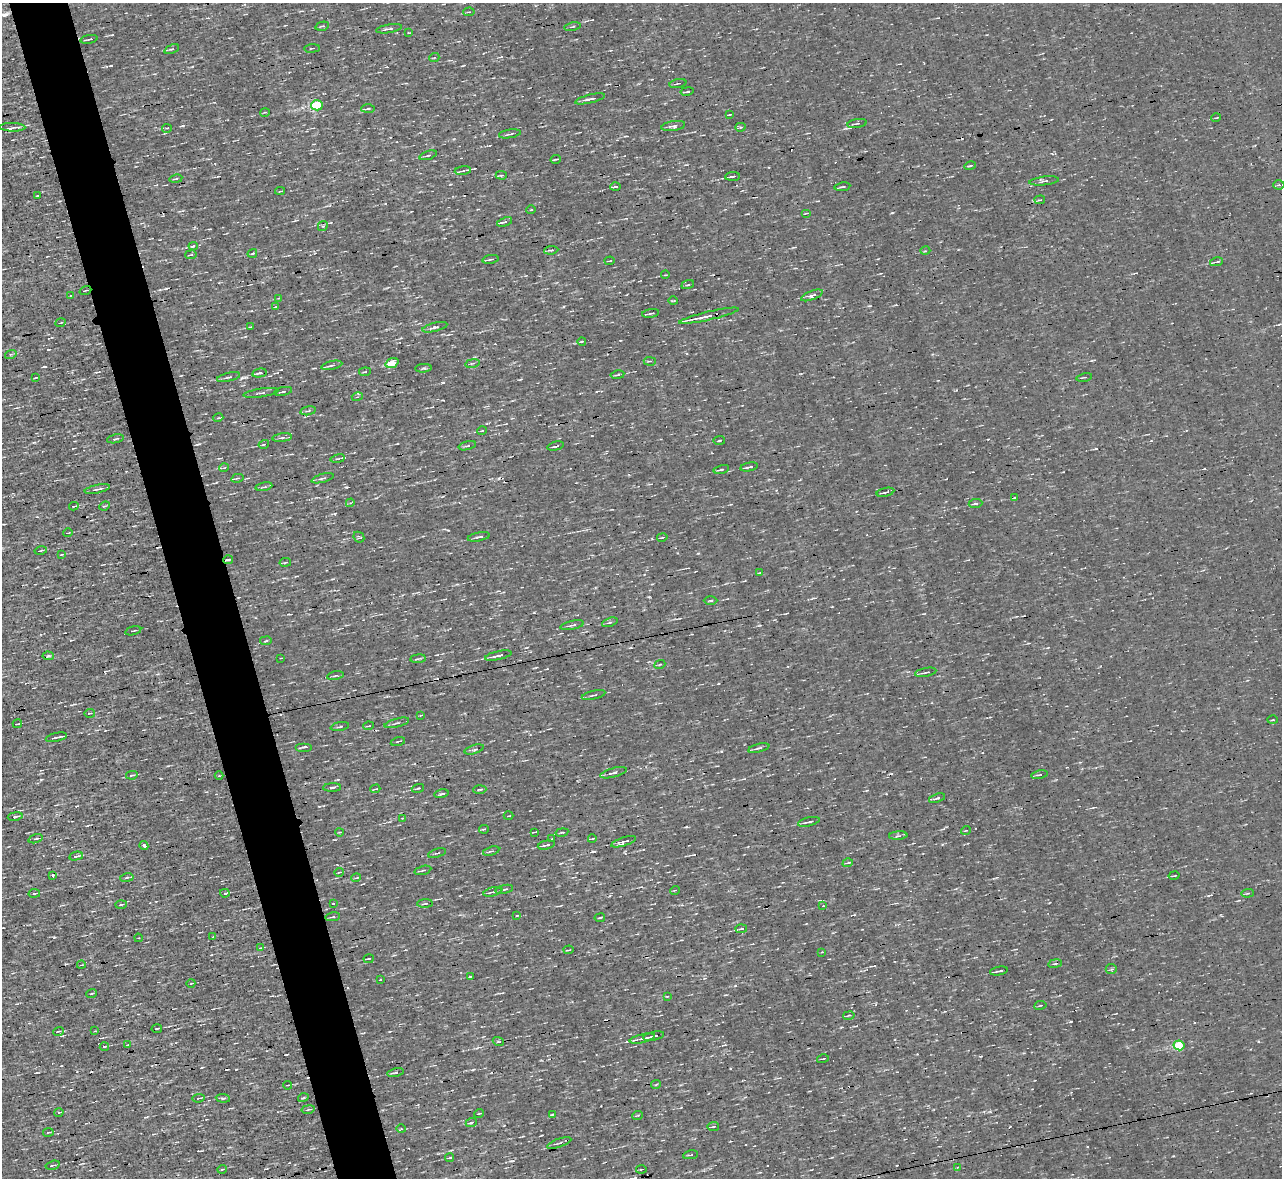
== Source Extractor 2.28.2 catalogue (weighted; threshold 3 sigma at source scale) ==
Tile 11 of 4 x 4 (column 3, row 3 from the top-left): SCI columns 2559-3838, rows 1321-2496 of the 5117 x 5112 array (HDU 1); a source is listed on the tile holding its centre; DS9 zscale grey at full resolution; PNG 1284 x 1180 px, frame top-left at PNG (2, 3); each listed source drawn as its Kron ellipse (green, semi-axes under 4 px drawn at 4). Shown black and unused: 5% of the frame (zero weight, under 3 of 4 exposures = <1% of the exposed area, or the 3 px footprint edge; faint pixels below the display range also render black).
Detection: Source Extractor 2.28.2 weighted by HDU 2 'WHT'; one run over the whole footprint, this tile lists its part. Background 0.00314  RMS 0.044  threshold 0.2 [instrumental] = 3 sigma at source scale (4.5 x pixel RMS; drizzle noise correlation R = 1.50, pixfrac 1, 0.05/0.05 arcsec/px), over >= 5 px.
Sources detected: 246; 9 cosmic-ray / hot-pixel residue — neither listed nor drawn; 3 inside a brighter listed object's ellipse — not listed separately; the other 234 listed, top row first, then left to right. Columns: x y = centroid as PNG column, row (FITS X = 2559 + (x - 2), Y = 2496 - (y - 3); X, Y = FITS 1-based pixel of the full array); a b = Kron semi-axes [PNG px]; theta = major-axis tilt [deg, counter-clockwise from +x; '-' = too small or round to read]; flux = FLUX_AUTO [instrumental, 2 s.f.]
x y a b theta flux
469 12 6 2 3 4.3
322 26 7 4 13 6.9
572 27 8 3 10 5.5
389 29 13 3 10 11
409 33 3 2 - 3
89 39 9 2 10 8.1
312 48 7 3 6 5.1
172 49 8 4 24 7.2
434 58 5 3 - 3.8
678 83 8 2 11 5.2
687 91 7 3 10 6.3
590 99 15 3 14 22
317 105 6 5 - 290
368 109 7 3 2 6.9
265 112 5 3 - 3.9
730 114 4 2 - 4.3
1216 118 5 3 - 3.1
857 123 10 3 10 5.6
673 126 12 5 8 15
12 127 13 3 -1 11
740 127 5 3 - 5.9
167 128 5 3 - 4.4
510 134 11 2 9 8.3
428 155 9 3 18 8.2
556 159 5 2 - 5.8
970 166 6 2 12 5.9
463 171 8 3 7 7.7
501 175 6 3 -1 6
733 176 7 3 4 12
176 179 6 3 10 5.7
1044 181 15 4 6 13
1279 185 5 4 - 6.2
615 187 5 3 - 8.6
842 187 8 3 8 6
280 191 5 2 - 4
37 196 3 2 - 3.2
1040 200 5 3 - 5.3
531 210 5 3 - 3.4
807 213 5 3 - 3.9
504 222 8 3 19 11
323 226 5 4 - 6.1
193 246 4 3 - 6.5
551 250 7 3 6 5.8
925 251 5 3 - 4.4
252 253 5 3 - 5.5
191 255 6 3 9 4.6
490 259 8 3 11 8
610 261 5 2 - 3.6
1217 262 7 3 12 7.1
665 275 4 2 - 3.2
688 285 6 2 22 4.5
85 290 6 2 21 3.5
71 295 3 2 - 3.7
812 295 11 4 21 14
279 298 4 3 - 3.9
673 301 5 3 - 4.2
275 307 4 2 - 3.2
651 313 8 2 9 8.1
709 316 31 3 13 33
60 323 5 2 - 3.2
251 327 4 3 - 4.3
435 327 13 4 14 14
582 341 4 2 - 4
11 354 6 4 17 6.4
650 361 6 2 -2 5.2
392 363 7 4 19 88
472 363 7 3 10 5.9
332 365 10 3 12 10
423 368 8 3 5 6.4
365 372 6 3 7 4.9
259 373 7 3 12 9.5
617 375 7 2 10 6.8
36 377 4 2 - 3.2
228 377 12 4 15 11
1084 377 8 2 10 5.3
283 391 9 3 12 7.7
261 393 17 3 8 11
357 397 5 3 - 4.9
308 411 8 2 11 5.6
218 418 5 3 - 3.5
482 431 5 3 - 3.3
282 438 10 3 7 9.1
115 439 9 3 11 7.3
719 441 6 2 7 4.7
264 444 5 3 - 6.2
467 446 9 3 15 6.8
556 446 8 2 14 8.8
338 459 7 3 9 5.9
749 467 9 3 11 13
224 468 5 3 - 3.4
721 469 8 3 14 8
237 478 6 2 13 4.5
323 478 11 4 15 9.5
264 487 8 3 12 7.8
97 489 13 3 12 13
885 492 9 2 13 11
1014 498 3 2 - 3.5
350 503 4 3 - 4.8
975 503 7 3 5 8.8
74 506 5 2 - 7.4
104 506 6 3 24 6.1
68 533 5 2 - 3.6
359 537 6 5 - 6.4
479 537 11 3 10 12
662 537 5 2 - 4.6
41 551 6 3 12 6
61 555 4 2 - 3
228 560 5 3 - 8.6
285 562 6 3 10 4.8
759 573 3 2 - 2.7
711 600 7 3 1 6
610 622 8 4 21 6.7
572 625 12 3 12 10
133 631 8 2 15 4.4
266 641 6 3 9 5.3
498 655 13 3 12 18
48 656 6 4 -3 7.4
281 658 3 2 - 3.4
418 659 7 3 7 7.4
660 664 5 3 - 4.6
926 672 11 3 11 8.5
335 676 8 3 10 6
593 695 12 2 14 7.4
90 713 5 3 - 4.7
421 715 4 2 - 3.6
1273 720 5 2 - 3.7
397 723 13 3 15 8.5
17 724 5 2 - 4.4
368 726 5 3 - 5.2
340 727 9 2 11 6.8
56 737 11 2 13 14
398 741 7 2 15 4.8
304 747 8 2 0 6.7
759 748 11 4 13 11
474 749 10 2 18 6.8
614 773 14 4 15 17
132 775 6 3 11 7.4
1039 775 8 3 11 5.3
219 776 4 3 - 4
332 787 9 3 2 8.5
418 788 6 3 17 4.7
375 789 5 2 - 4.4
480 789 6 3 3 5.4
442 794 7 2 13 7.4
937 798 8 3 17 8.3
15 816 7 4 10 10
509 816 5 2 - 3.2
402 818 4 3 - 3.8
809 822 11 3 13 11
484 829 5 3 - 6.5
966 830 5 3 - 3.4
339 832 4 3 - 3.6
535 832 4 2 - 4
562 832 6 2 11 6
898 836 9 3 4 9
35 839 7 4 16 7.6
551 839 3 2 - 2.5
592 839 4 3 - 3.9
624 842 13 3 17 17
144 845 5 3 - 7.7
546 845 9 3 12 10
491 851 8 3 16 8.3
437 853 9 4 16 7.6
76 856 7 3 11 9.7
848 863 5 3 - 6
423 870 9 3 14 6.9
339 872 5 2 - 3.9
53 875 3 3 - 13
1174 876 5 2 - 4.3
127 878 7 3 10 6.6
356 878 5 3 - 4.4
504 889 9 2 14 9.8
675 890 5 3 - 3.6
493 892 10 2 14 8.6
34 893 6 3 10 6.7
225 893 5 4 - 7.7
1248 893 6 3 3 5
333 903 3 2 - 4.2
121 904 5 3 - 6
425 904 8 3 2 6.9
823 906 3 2 - 3.4
517 916 4 2 - 3.8
333 917 8 3 9 7
600 918 5 2 - 4.3
741 929 6 2 6 6.5
213 937 3 2 - 4.5
138 938 4 3 - 3.6
260 948 3 2 - 2.9
569 950 5 2 - 3.8
822 952 3 2 - 3.2
369 959 5 2 - 4.7
1055 964 7 3 9 6.2
81 965 4 2 - 3.4
1111 969 5 5 - 6.5
999 971 9 2 10 11
470 976 3 2 - 2.8
380 980 3 2 - 3
191 983 4 3 - 3.3
91 994 5 2 - 4.1
667 996 4 2 - 4.4
1040 1005 6 3 10 4.2
849 1015 6 3 11 4.6
157 1029 5 2 - 7.3
58 1031 5 3 - 5.2
95 1031 3 3 - 4.1
654 1036 11 2 12 23
642 1038 13 3 13 18
498 1041 5 3 - 5.9
127 1045 3 3 - 3.9
1179 1045 5 5 - 210
104 1047 4 3 - 6.6
823 1059 6 2 14 4.2
395 1072 8 3 13 8.4
656 1084 5 3 - 4.5
287 1085 4 2 - 3.5
198 1098 6 3 10 6.4
223 1098 7 4 -5 8.3
303 1098 5 3 - 5.1
308 1109 7 3 11 5.4
59 1112 4 3 - 4.2
479 1113 5 3 - 3.4
552 1114 4 2 - 4.2
637 1116 5 3 - 4.5
471 1122 5 3 - 6.1
713 1127 6 2 7 5
401 1129 4 3 - 4.1
48 1132 5 2 - 4.7
559 1143 12 3 19 9
691 1155 8 2 9 4.5
450 1158 4 2 - 4.7
53 1165 7 3 15 7.4
958 1167 4 2 - 3.9
222 1169 5 3 - 3.8
641 1169 5 2 - 4.9
Overlapping masked pixels (flux is a lower limit): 3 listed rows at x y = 85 290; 228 560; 1179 1045
Unlisted compact peaks at least as high as the median listed source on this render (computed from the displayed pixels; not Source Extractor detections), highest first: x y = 242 378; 54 937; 346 487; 1071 1021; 721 751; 593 851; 183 126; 649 597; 41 780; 534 612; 686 827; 892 213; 335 514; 443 382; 1096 448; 448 530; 698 553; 511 1161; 111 65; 236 1069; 473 1070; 1258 1041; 450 184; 1173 1156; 990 1111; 718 683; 202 1067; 735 985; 48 350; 760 625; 1208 896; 870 306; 34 442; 942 844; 917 1054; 1010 1126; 112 35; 956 390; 497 934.